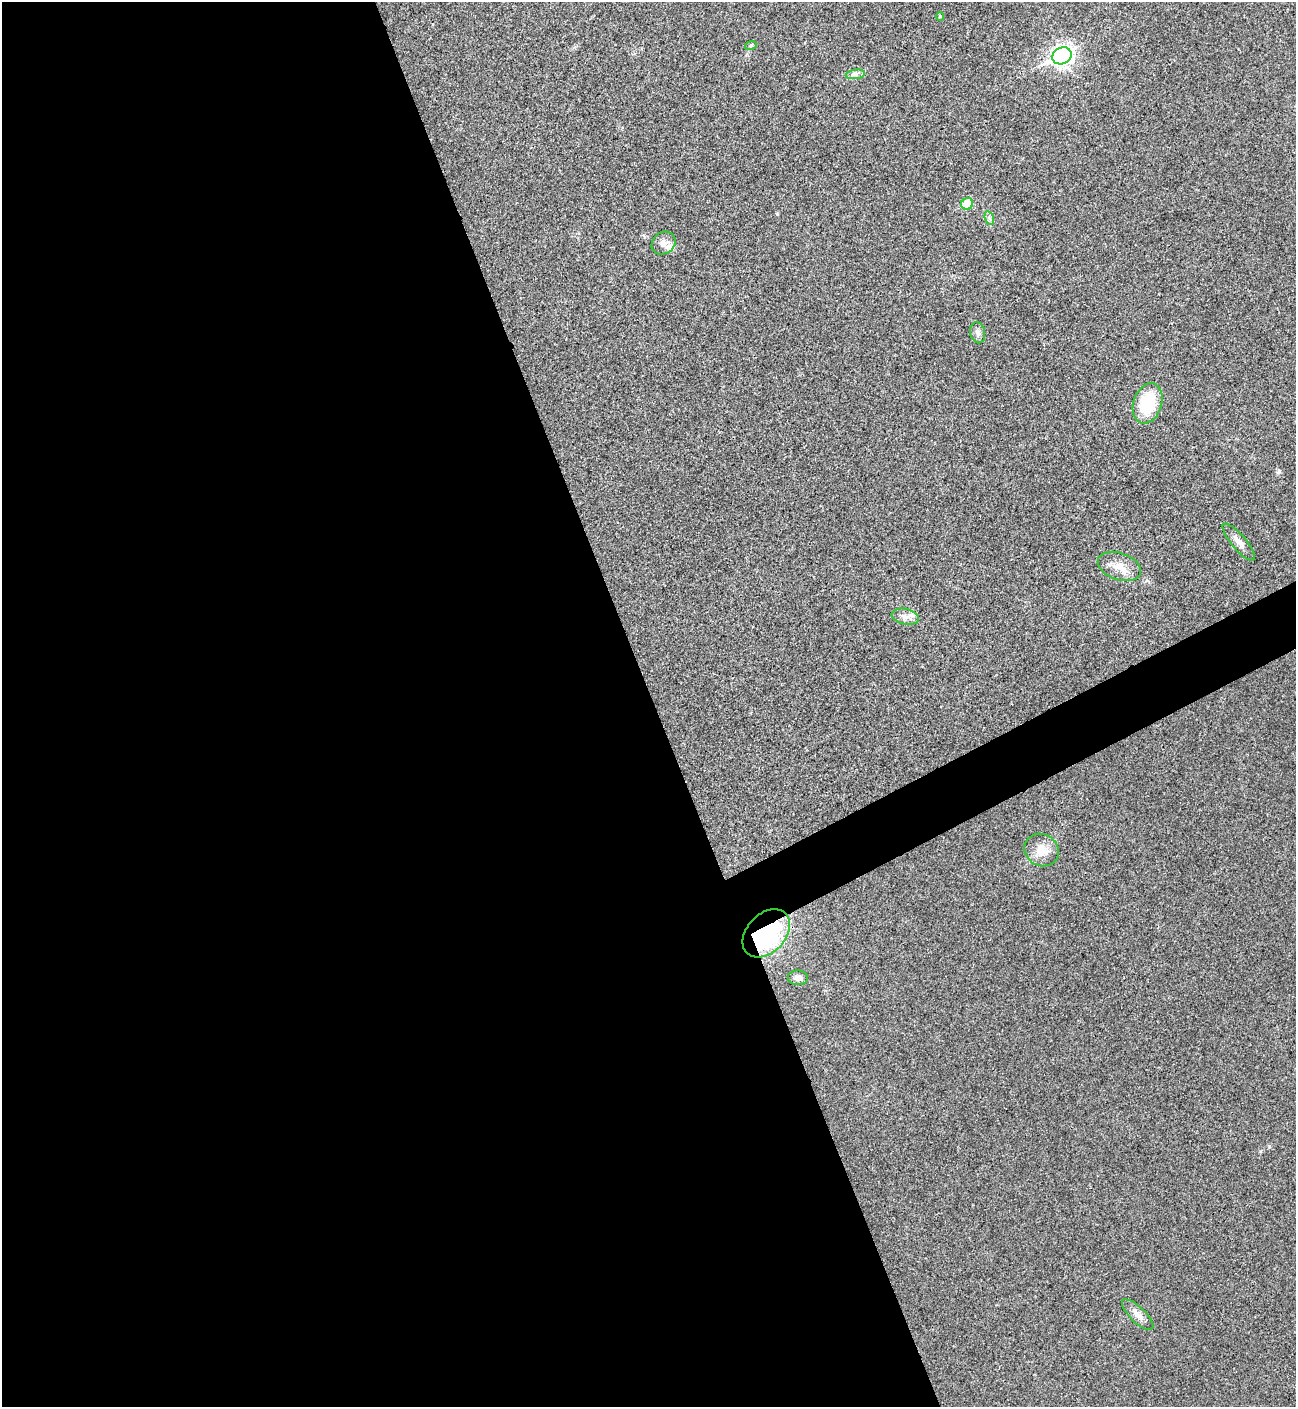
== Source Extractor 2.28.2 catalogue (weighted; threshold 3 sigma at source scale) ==
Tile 9 of 4 x 4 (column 1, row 3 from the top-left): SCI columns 288-1581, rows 1409-2813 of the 5618 x 5630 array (HDU 1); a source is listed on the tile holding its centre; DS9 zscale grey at full resolution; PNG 1298 x 1409 px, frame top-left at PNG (2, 2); each listed source drawn as its Kron ellipse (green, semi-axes under 4 px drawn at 4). Shown black and unused: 53% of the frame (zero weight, under 3 of 4 exposures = <1% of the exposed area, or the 3 px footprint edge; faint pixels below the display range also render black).
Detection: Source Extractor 2.28.2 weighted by HDU 2 'WHT'; one run over the whole footprint, this tile lists its part. Background 0.0196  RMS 0.0055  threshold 0.0249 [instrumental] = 3 sigma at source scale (4.5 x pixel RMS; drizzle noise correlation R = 1.50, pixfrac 1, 0.05/0.05 arcsec/px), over >= 5 px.
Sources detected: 17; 1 inside a brighter listed object's ellipse — not listed separately; the other 16 listed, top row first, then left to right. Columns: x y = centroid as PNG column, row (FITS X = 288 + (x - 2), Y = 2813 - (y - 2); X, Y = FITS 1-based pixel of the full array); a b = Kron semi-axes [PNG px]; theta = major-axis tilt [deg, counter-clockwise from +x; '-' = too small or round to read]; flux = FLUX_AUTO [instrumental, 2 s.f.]
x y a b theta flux
940 16 4 4 - 0.84
751 45 6 3 20 0.65
1062 56 10 8 28 250
855 74 9 4 8 1.8
967 204 6 6 - 15
989 218 7 4 -71 1.3
664 243 13 10 37 3.8
978 333 11 7 -78 2.2
1148 403 21 14 71 26
1239 542 23 7 -49 4.1
1119 566 22 13 -20 8.3
905 617 14 7 -12 3.8
1042 850 18 15 -31 8.4
766 933 27 19 47 64
798 978 10 7 -3 2.7
1138 1315 20 7 -44 4.5
Overlapping masked pixels (flux is a lower limit): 1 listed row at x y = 766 933
Unlisted compact peaks at least as high as the median listed source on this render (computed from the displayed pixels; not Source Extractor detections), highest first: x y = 1269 1146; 1279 471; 777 214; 1260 1151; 433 24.